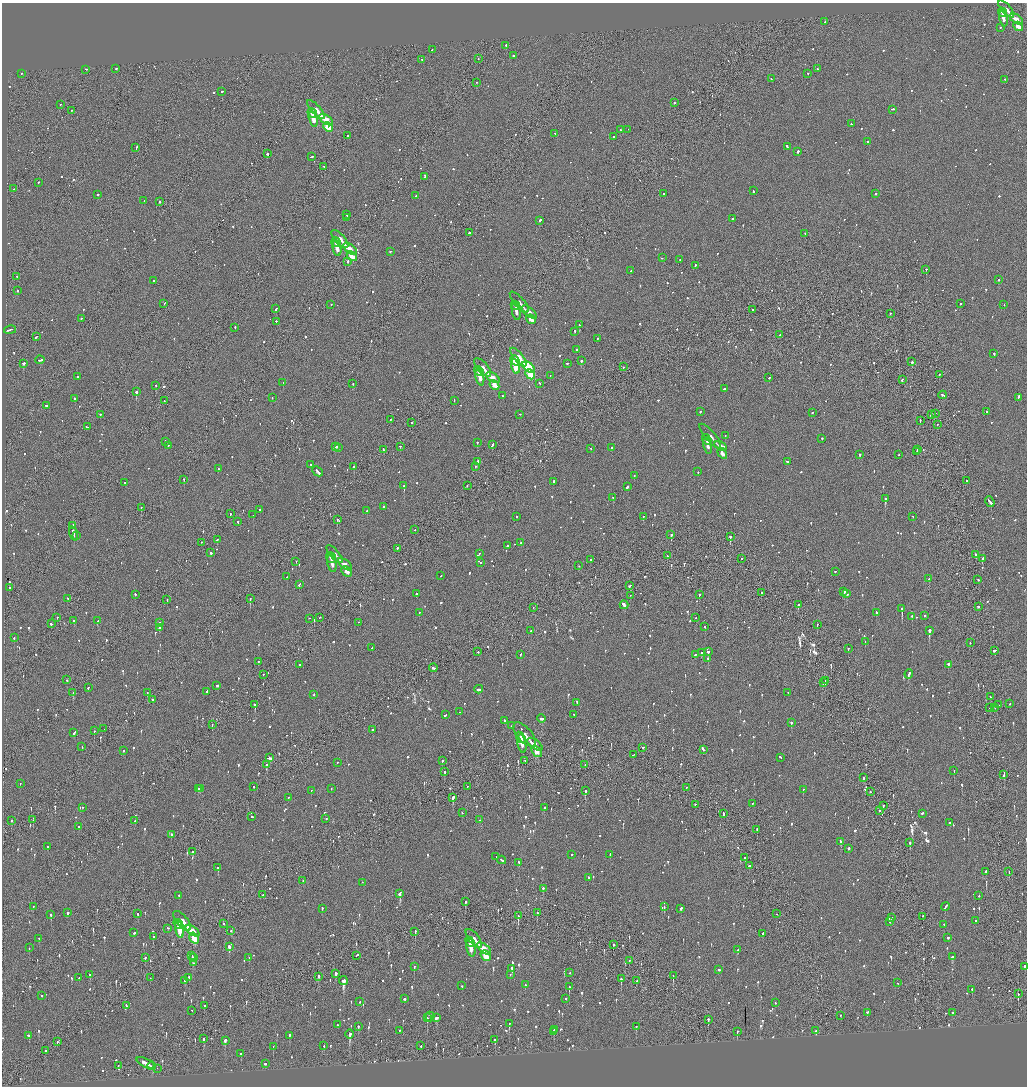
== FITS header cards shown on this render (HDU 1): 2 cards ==
NAXIS1  =                 2050
NAXIS2  =                 2168

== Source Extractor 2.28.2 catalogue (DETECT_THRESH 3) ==
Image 2050 x 2168 px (HDU 1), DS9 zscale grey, zoomed out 1/2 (1 PNG px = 2 x 2 image px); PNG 1029 x 1088 px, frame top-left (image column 2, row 2168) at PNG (2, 3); each listed source drawn as its Kron ellipse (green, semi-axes under 4 px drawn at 4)
Background -0.112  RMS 0.097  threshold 0.29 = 3 sigma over >= 5 px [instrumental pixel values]
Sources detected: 1466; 99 cannot appear on this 1/2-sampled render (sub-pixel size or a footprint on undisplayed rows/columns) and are neither listed nor drawn; of the other 1367, the 500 brightest by FLUX_AUTO listed and drawn (867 fainter detections omitted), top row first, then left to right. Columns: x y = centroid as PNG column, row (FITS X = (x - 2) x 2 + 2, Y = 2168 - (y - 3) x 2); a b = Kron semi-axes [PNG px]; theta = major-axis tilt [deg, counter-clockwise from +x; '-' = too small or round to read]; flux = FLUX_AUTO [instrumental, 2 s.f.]
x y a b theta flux
1006 10 10 4 -48 130
1002 13 5 3 - 110
1003 19 8 3 -79 160
1016 19 7 3 -34 200
825 22 2 2 - 84
1018 27 5 3 - 210
1000 28 2 2 - 60
506 46 2 2 - 180
432 50 2 2 - 350
513 56 2 2 - 150
478 59 2 2 - 63
421 60 2 2 - 74
116 69 2 2 - 130
817 69 2 2 - 84
86 70 2 2 - 75
21 74 2 2 - 75
808 74 2 2 - 72
771 79 2 1 - 68
1005 80 2 2 - 67
477 83 2 1 - 160
222 92 2 2 - 340
674 103 2 2 - 370
61 105 2 2 - 63
316 110 12 4 -48 280
892 110 3 2 - 190
71 111 2 1 - 120
312 114 5 3 - 260
313 119 8 3 -77 340
326 120 8 3 -34 460
851 124 2 2 - 92
328 128 5 3 - 480
620 130 2 2 - 87
628 130 2 1 - 110
555 134 2 2 - 65
347 136 2 1 - 150
613 137 2 2 - 370
867 142 2 2 - 280
787 147 4 2 - 120
136 148 3 1 - 240
798 152 2 2 - 950
267 154 2 2 - 240
312 157 3 1 - 99
324 167 2 1 - 63
424 177 2 2 - 67
38 183 2 2 - 59
14 189 2 1 - 100
753 191 2 2 - 74
664 194 3 2 - 140
876 194 2 2 - 140
98 195 2 2 - 150
416 196 2 2 - 150
144 201 2 2 - 67
159 202 2 2 - 210
347 215 3 2 - 73
347 218 2 2 - 290
732 219 2 2 - 60
540 221 3 2 - 120
469 233 2 2 - 200
805 234 2 2 - 72
340 239 11 4 -48 210
336 243 5 3 - 170
337 249 8 3 -78 240
350 249 8 4 -36 300
391 252 3 2 - 83
352 257 6 3 -48 330
662 258 2 2 - 97
680 260 2 2 - 84
348 262 3 2 - 220
695 266 3 2 - 130
926 270 2 2 - 260
631 271 2 2 - 110
17 277 2 1 - 75
998 280 2 2 - 72
153 281 2 2 - 76
17 291 2 2 - 82
519 303 13 5 -49 99
164 304 3 1 - 120
960 304 2 2 - 74
331 305 2 2 - 62
1004 305 2 1 - 68
515 306 5 4 - 88
276 309 3 2 - 99
753 310 2 2 - 82
516 312 9 3 -80 130
529 313 9 4 -39 160
890 314 2 2 - 62
81 319 2 2 - 89
531 320 5 3 - 160
276 322 2 2 - 71
579 325 3 2 - 74
235 328 2 2 - 100
10 330 6 2 12 210
575 332 2 2 - 250
780 335 4 2 - 120
36 337 3 2 - 100
598 339 2 2 - 100
576 350 2 2 - 130
994 354 2 2 - 99
518 358 11 4 -50 480
40 360 4 2 - 210
515 361 5 3 - 440
581 361 2 2 - 240
912 362 2 2 - 300
23 364 3 2 - 400
567 364 2 2 - 64
515 367 7 3 -77 570
529 367 7 4 -38 770
623 367 2 2 - 77
483 368 11 5 -49 220
479 371 5 3 - 170
530 375 5 3 - 800
939 375 2 2 - 120
550 376 2 2 - 60
78 377 2 2 - 72
480 377 8 3 -78 250
493 378 8 3 -35 320
769 378 2 2 - 91
902 380 3 2 - 200
283 383 2 1 - 130
353 384 2 1 - 120
540 384 3 2 - 130
494 385 5 3 - 340
156 386 2 2 - 320
724 389 2 2 - 160
136 392 2 2 - 1400
943 395 4 2 - 140
503 396 2 2 - 170
272 398 2 2 - 63
1018 398 4 2 - 140
75 399 2 2 - 300
164 401 2 1 - 150
454 401 2 2 - 75
46 406 3 2 - 120
700 412 2 2 - 110
987 412 2 2 - 62
812 413 2 1 - 62
936 414 2 1 - 230
100 415 2 2 - 190
520 415 2 2 - 62
931 415 3 2 - 82
390 420 2 2 - 64
920 421 2 2 - 70
412 423 2 1 - 97
937 425 2 2 - 61
87 427 4 2 - 490
725 436 2 2 - 92
710 437 15 5 -50 92
822 439 2 2 - 59
707 440 5 4 - 73
165 442 3 2 - 85
477 443 2 2 - 150
493 445 4 2 - 170
168 446 2 2 - 70
708 446 8 3 -79 100
721 446 7 4 -30 120
336 447 4 2 - 270
400 447 2 1 - 71
339 448 2 2 - 170
612 448 2 2 - 210
591 449 2 1 - 81
383 450 2 2 - 110
918 450 2 2 - 200
917 452 2 2 - 130
722 454 6 3 -58 130
859 455 2 2 - 230
898 455 2 1 - 140
478 462 2 2 - 200
787 462 3 2 - 120
310 465 2 2 - 75
354 467 2 2 - 170
475 467 2 2 - 65
218 469 2 2 - 100
318 472 6 2 -45 310
698 472 2 2 - 110
634 476 2 2 - 67
184 480 2 2 - 130
966 481 2 2 - 120
554 482 3 2 - 110
125 483 2 2 - 69
404 486 2 2 - 760
467 486 3 2 - 70
627 487 3 2 - 120
613 498 2 2 - 83
885 499 3 2 - 710
990 502 5 2 - 240
383 507 2 2 - 64
141 508 2 1 - 120
260 510 2 2 - 150
367 511 2 2 - 67
230 514 2 1 - 130
253 515 2 1 - 210
517 517 2 2 - 73
643 517 2 2 - 90
913 517 2 2 - 63
337 520 2 2 - 300
238 522 3 2 - 71
73 526 2 2 - 240
415 530 2 1 - 130
74 534 7 2 -73 340
671 535 2 2 - 320
77 536 2 2 - 81
730 537 2 2 - 390
217 540 2 2 - 61
201 543 2 1 - 83
521 543 2 2 - 71
507 546 2 2 - 83
397 549 2 2 - 400
211 553 2 2 - 280
479 554 2 2 - 87
335 555 11 4 -49 89
976 555 2 2 - 150
667 556 2 2 - 96
331 558 6 4 -52 91
741 559 2 2 - 180
982 559 3 2 - 76
591 560 2 1 - 150
296 562 2 1 - 89
480 563 2 2 - 72
332 564 9 3 -78 120
345 565 8 4 -37 150
579 566 2 2 - 99
347 572 6 4 -47 160
835 572 2 2 - 62
441 576 2 2 - 75
287 577 2 1 - 62
929 579 2 2 - 100
978 580 2 2 - 110
299 585 3 2 - 100
630 586 3 2 - 100
10 588 3 2 - 78
844 592 2 2 - 470
761 593 2 2 - 76
416 594 2 2 - 100
847 594 2 2 - 130
135 595 2 2 - 120
699 595 2 2 - 140
630 596 2 1 - 150
67 599 2 2 - 82
250 599 2 1 - 210
167 600 2 2 - 59
624 605 4 2 - 1900
798 605 2 2 - 170
978 607 2 2 - 92
533 608 2 1 - 78
902 609 2 2 - 1400
419 613 2 2 - 130
876 613 2 2 - 140
924 616 2 2 - 130
912 617 2 2 - 68
57 618 2 2 - 62
320 618 2 1 - 95
696 618 2 2 - 66
309 619 2 2 - 78
74 621 2 2 - 71
98 621 3 2 - 170
160 623 2 2 - 110
358 623 2 2 - 67
51 624 2 2 - 66
817 625 2 1 - 75
705 627 2 2 - 62
159 628 2 2 - 93
531 631 2 2 - 190
929 631 3 2 - 1300
14 638 2 2 - 86
865 642 2 2 - 79
970 643 2 2 - 110
372 648 2 2 - 63
848 649 2 2 - 150
994 651 3 2 - 160
478 652 2 1 - 150
708 652 2 2 - 170
702 653 2 2 - 83
520 655 2 2 - 73
695 655 2 2 - 130
708 659 2 2 - 130
258 662 2 2 - 78
299 665 2 2 - 93
948 665 3 2 - 620
433 668 4 2 - 130
909 674 5 2 - 170
263 675 2 2 - 72
67 680 2 2 - 79
825 681 2 1 - 150
823 683 3 2 - 60
217 686 3 2 - 220
88 688 2 2 - 110
479 690 4 2 - 130
207 692 2 2 - 130
73 693 2 2 - 81
147 693 2 1 - 69
788 693 2 1 - 96
314 695 2 2 - 150
990 697 2 2 - 62
152 700 2 2 - 74
577 703 3 2 - 210
1009 704 2 2 - 77
255 705 2 2 - 380
998 705 2 2 - 190
990 708 3 1 - 110
995 708 2 1 - 88
460 712 2 2 - 130
445 715 3 2 - 91
574 715 2 2 - 130
541 719 4 2 - 120
504 721 2 2 - 76
791 723 2 2 - 230
212 725 2 2 - 73
512 726 2 2 - 62
104 729 2 2 - 66
373 730 3 2 - 84
94 731 2 2 - 94
74 733 4 2 - 130
524 735 15 7 -49 180
521 738 6 3 -54 110
522 744 9 3 -77 170
535 745 9 4 -35 200
82 747 2 2 - 68
643 748 3 2 - 64
703 750 4 2 - 160
123 751 2 2 - 90
536 752 6 4 -53 220
633 755 3 2 - 71
269 758 4 2 - 170
780 758 3 2 - 100
443 761 2 2 - 100
525 761 2 1 - 97
337 763 2 2 - 88
267 765 3 2 - 180
585 765 2 1 - 100
954 771 2 1 - 140
444 772 2 2 - 150
1004 775 3 2 - 110
863 778 2 2 - 91
20 784 2 2 - 93
254 787 2 2 - 92
467 787 2 1 - 93
686 788 2 1 - 77
198 789 3 2 - 140
200 789 2 2 - 90
331 789 2 2 - 74
803 790 2 2 - 120
311 791 2 1 - 130
585 791 2 2 - 220
871 792 2 2 - 100
288 798 2 2 - 60
453 798 3 2 - 350
752 804 2 2 - 59
695 805 2 2 - 120
884 806 2 2 - 86
83 808 2 2 - 72
544 808 2 2 - 70
879 811 2 1 - 61
462 813 2 2 - 93
723 814 4 1 - 170
922 814 2 2 - 160
252 817 2 2 - 70
326 819 2 2 - 100
33 820 2 1 - 66
480 820 2 2 - 60
11 821 2 2 - 75
135 821 2 2 - 59
950 823 2 2 - 59
79 827 2 2 - 140
757 830 2 2 - 81
171 835 2 2 - 160
841 842 4 2 - 150
910 843 2 2 - 160
48 847 2 2 - 100
848 849 2 2 - 150
192 852 3 2 - 98
571 855 2 2 - 67
610 855 2 2 - 90
496 857 2 2 - 140
745 858 3 2 - 140
502 860 4 2 - 120
519 863 3 2 - 100
749 866 2 2 - 160
218 868 2 2 - 160
986 872 2 2 - 280
1009 872 2 1 - 130
589 878 2 2 - 200
303 881 2 1 - 77
362 883 2 2 - 66
543 889 2 2 - 59
400 894 3 2 - 240
263 895 2 2 - 87
179 896 2 2 - 62
979 896 2 2 - 71
465 902 3 2 - 200
33 907 3 2 - 68
664 907 2 2 - 110
945 907 4 2 - 150
322 909 2 2 - 63
681 909 3 2 - 100
68 913 2 2 - 490
537 913 2 1 - 220
137 914 3 2 - 74
777 914 2 1 - 70
51 915 3 2 - 230
518 916 3 2 - 210
923 917 2 1 - 68
892 918 2 2 - 71
182 921 12 5 -49 280
976 921 2 2 - 59
890 922 2 2 - 83
178 924 5 3 - 240
223 924 2 2 - 420
944 925 2 2 - 78
168 929 2 2 - 98
179 930 8 3 -78 350
192 931 8 4 -36 420
231 931 2 2 - 70
415 932 4 2 - 190
134 933 2 2 - 110
763 934 3 2 - 82
153 937 2 2 - 83
194 938 6 4 -57 470
948 938 2 2 - 190
39 939 2 2 - 83
474 939 11 5 -52 170
470 942 5 3 - 160
613 945 3 2 - 92
229 947 3 2 - 250
29 948 2 2 - 65
471 948 9 3 -79 250
484 949 8 4 -37 300
737 950 2 2 - 70
192 956 2 1 - 190
357 956 3 1 - 93
486 956 6 4 -52 320
952 957 3 2 - 260
145 958 2 2 - 62
193 958 3 2 - 220
249 958 2 2 - 120
629 961 2 2 - 63
193 963 3 2 - 140
414 967 2 2 - 120
1024 967 2 2 - 410
512 969 4 2 - 170
719 970 3 2 - 140
570 973 2 2 - 70
336 974 2 2 - 260
90 975 3 2 - 110
510 975 2 2 - 61
673 976 2 1 - 130
319 977 3 2 - 530
79 978 2 2 - 87
150 978 2 1 - 66
189 978 3 2 - 74
621 979 3 2 - 240
185 981 2 2 - 82
343 981 4 3 - 950
637 981 2 2 - 61
898 983 2 2 - 61
525 985 2 2 - 86
462 986 2 2 - 70
569 987 3 2 - 210
972 989 2 2 - 66
1018 994 3 2 - 130
42 996 2 2 - 73
405 999 2 2 - 180
566 999 2 2 - 72
360 1002 3 2 - 88
775 1003 2 2 - 73
126 1006 2 2 - 59
204 1006 2 2 - 100
192 1011 2 2 - 64
867 1013 3 2 - 69
952 1013 2 2 - 640
841 1016 2 1 - 89
430 1017 5 2 - 210
427 1018 3 1 - 130
437 1018 4 2 - 110
708 1020 3 2 - 100
509 1024 2 2 - 170
338 1025 2 2 - 63
358 1027 2 2 - 81
636 1027 3 2 - 170
554 1030 2 1 - 180
399 1031 2 2 - 65
816 1031 3 2 - 190
554 1032 3 2 - 98
737 1032 3 2 - 130
350 1035 4 2 - 520
29 1036 3 2 - 100
289 1036 2 2 - 230
204 1039 3 1 - 310
495 1040 3 2 - 87
225 1041 3 2 - 460
57 1042 2 1 - 140
324 1046 2 2 - 69
421 1046 2 1 - 63
273 1047 2 2 - 140
45 1051 2 1 - 73
241 1054 2 2 - 68
146 1063 10 2 -26 1700
265 1064 2 2 - 70
118 1066 3 1 - 85
152 1066 4 1 - 710
157 1069 2 1 - 100
At the frame edge (FLAGS 8, measured only in part): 1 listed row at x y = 1024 967
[867 fainter detections neither listed nor drawn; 99 sub-pixel or undisplayed-footprint detections neither listed nor drawn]